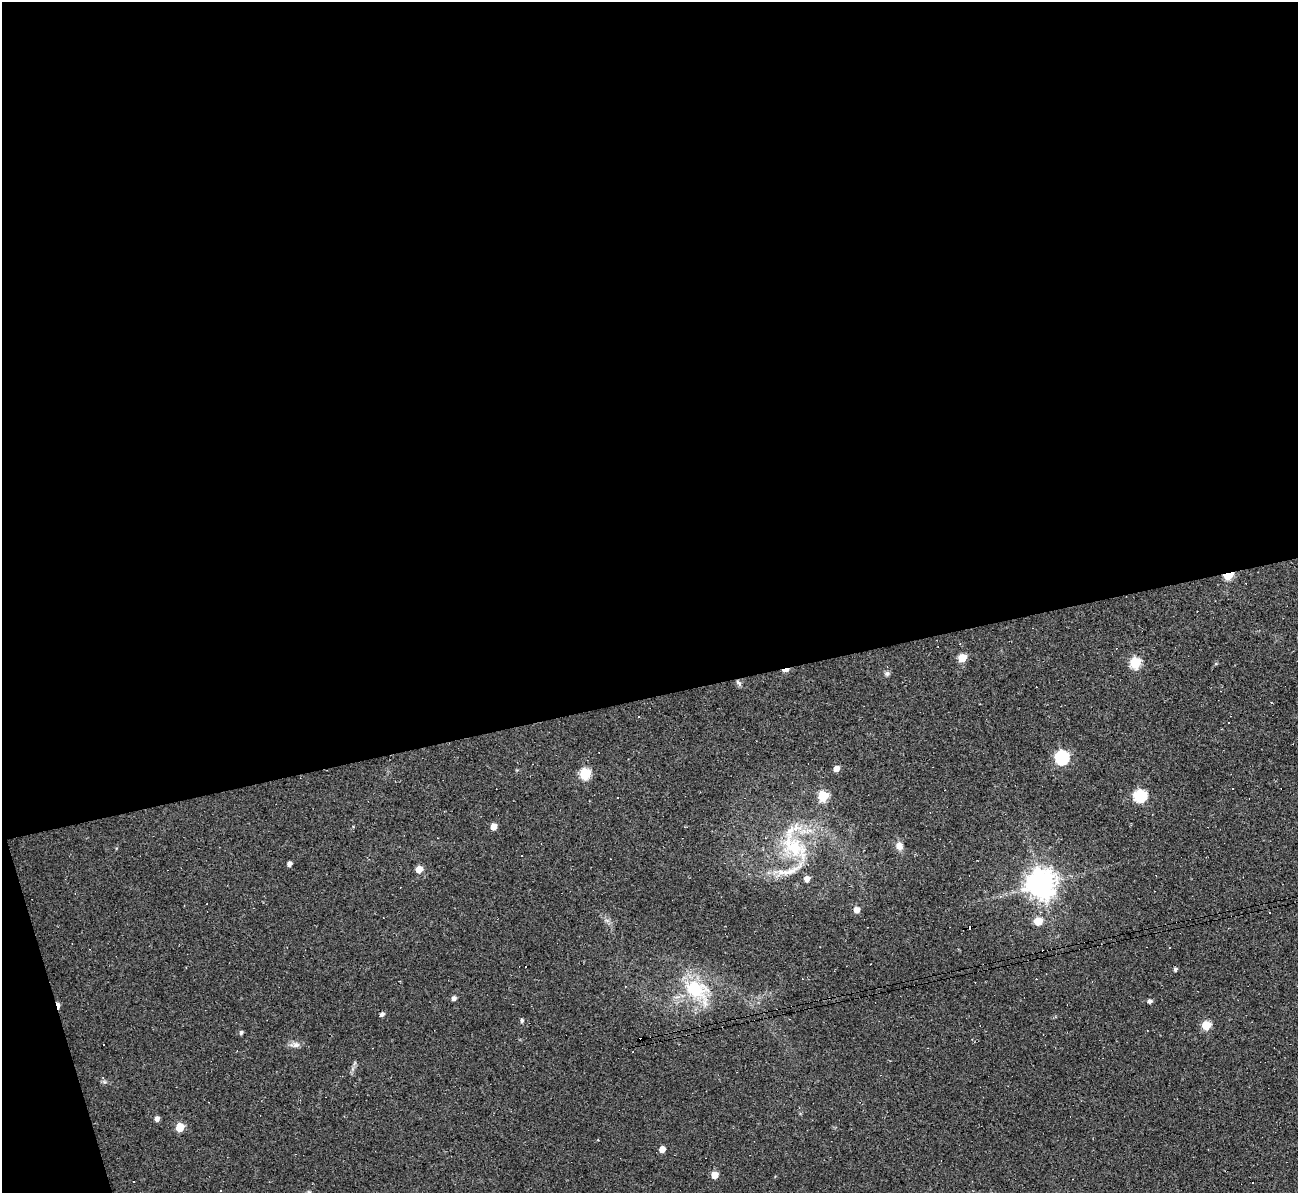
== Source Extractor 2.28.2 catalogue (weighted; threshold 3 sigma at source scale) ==
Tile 1 of 4 x 4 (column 1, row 1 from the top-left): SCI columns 1-1296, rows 3715-4905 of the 5185 x 5166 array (HDU 1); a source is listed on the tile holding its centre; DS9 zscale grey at full resolution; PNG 1300 x 1195 px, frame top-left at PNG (2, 2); no overlay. Shown black and unused: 60% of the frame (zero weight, under 2 of 3 exposures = <1% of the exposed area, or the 3 px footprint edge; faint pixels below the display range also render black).
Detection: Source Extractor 2.28.2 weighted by HDU 2 'WHT'; one run over the whole footprint, this tile lists its part. Background 0.105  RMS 0.013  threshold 0.0569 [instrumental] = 3 sigma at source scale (4.5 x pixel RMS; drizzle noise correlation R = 1.50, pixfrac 1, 0.05/0.05 arcsec/px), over >= 5 px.
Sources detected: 60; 18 cosmic-ray / hot-pixel residue — not listed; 4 inside a brighter listed object's ellipse — not listed separately; the other 38 listed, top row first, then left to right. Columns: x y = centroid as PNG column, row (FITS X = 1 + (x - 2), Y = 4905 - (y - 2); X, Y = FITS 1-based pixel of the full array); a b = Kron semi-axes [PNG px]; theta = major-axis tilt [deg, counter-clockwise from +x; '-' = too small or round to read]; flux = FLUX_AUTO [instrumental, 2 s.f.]
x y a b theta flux
1228 575 6 4 14 60
960 644 3 3 - 0.83
962 658 5 5 - 31
1135 663 6 6 - 80
786 670 8 4 16 13
887 673 8 6 26 3.1
739 683 9 5 -52 3.4
1062 757 7 6 - 180
836 768 5 5 - 9.1
585 773 6 6 - 85
823 796 6 5 - 67
1140 796 6 6 - 140
493 826 6 5 - 12
793 845 60 30 -87 100
899 846 9 8 - 9.3
289 863 4 4 - 4.8
419 869 5 5 - 16
1041 884 9 9 - 1900
1000 896 6 4 -17 1.7
856 910 5 5 - 9.5
1270 912 3 3 - 1.8
1038 921 5 5 - 33
1175 969 5 4 - 2.8
695 989 44 22 -44 71
454 998 5 5 - 4.6
1150 1001 5 4 - 3.8
58 1005 9 4 -79 9.4
382 1014 5 4 - 3.8
522 1020 5 4 - 2.4
1206 1025 5 5 - 47
241 1032 5 4 - 2.8
295 1045 16 7 3 6.7
104 1082 7 4 17 2.1
157 1118 5 5 - 5.2
180 1127 6 5 - 33
662 1149 5 4 - 12
714 1175 5 5 - 17
1252 1182 3 2 - 0.91
Overlapping masked pixels (flux is a lower limit): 3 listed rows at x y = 1228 575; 786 670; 58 1005